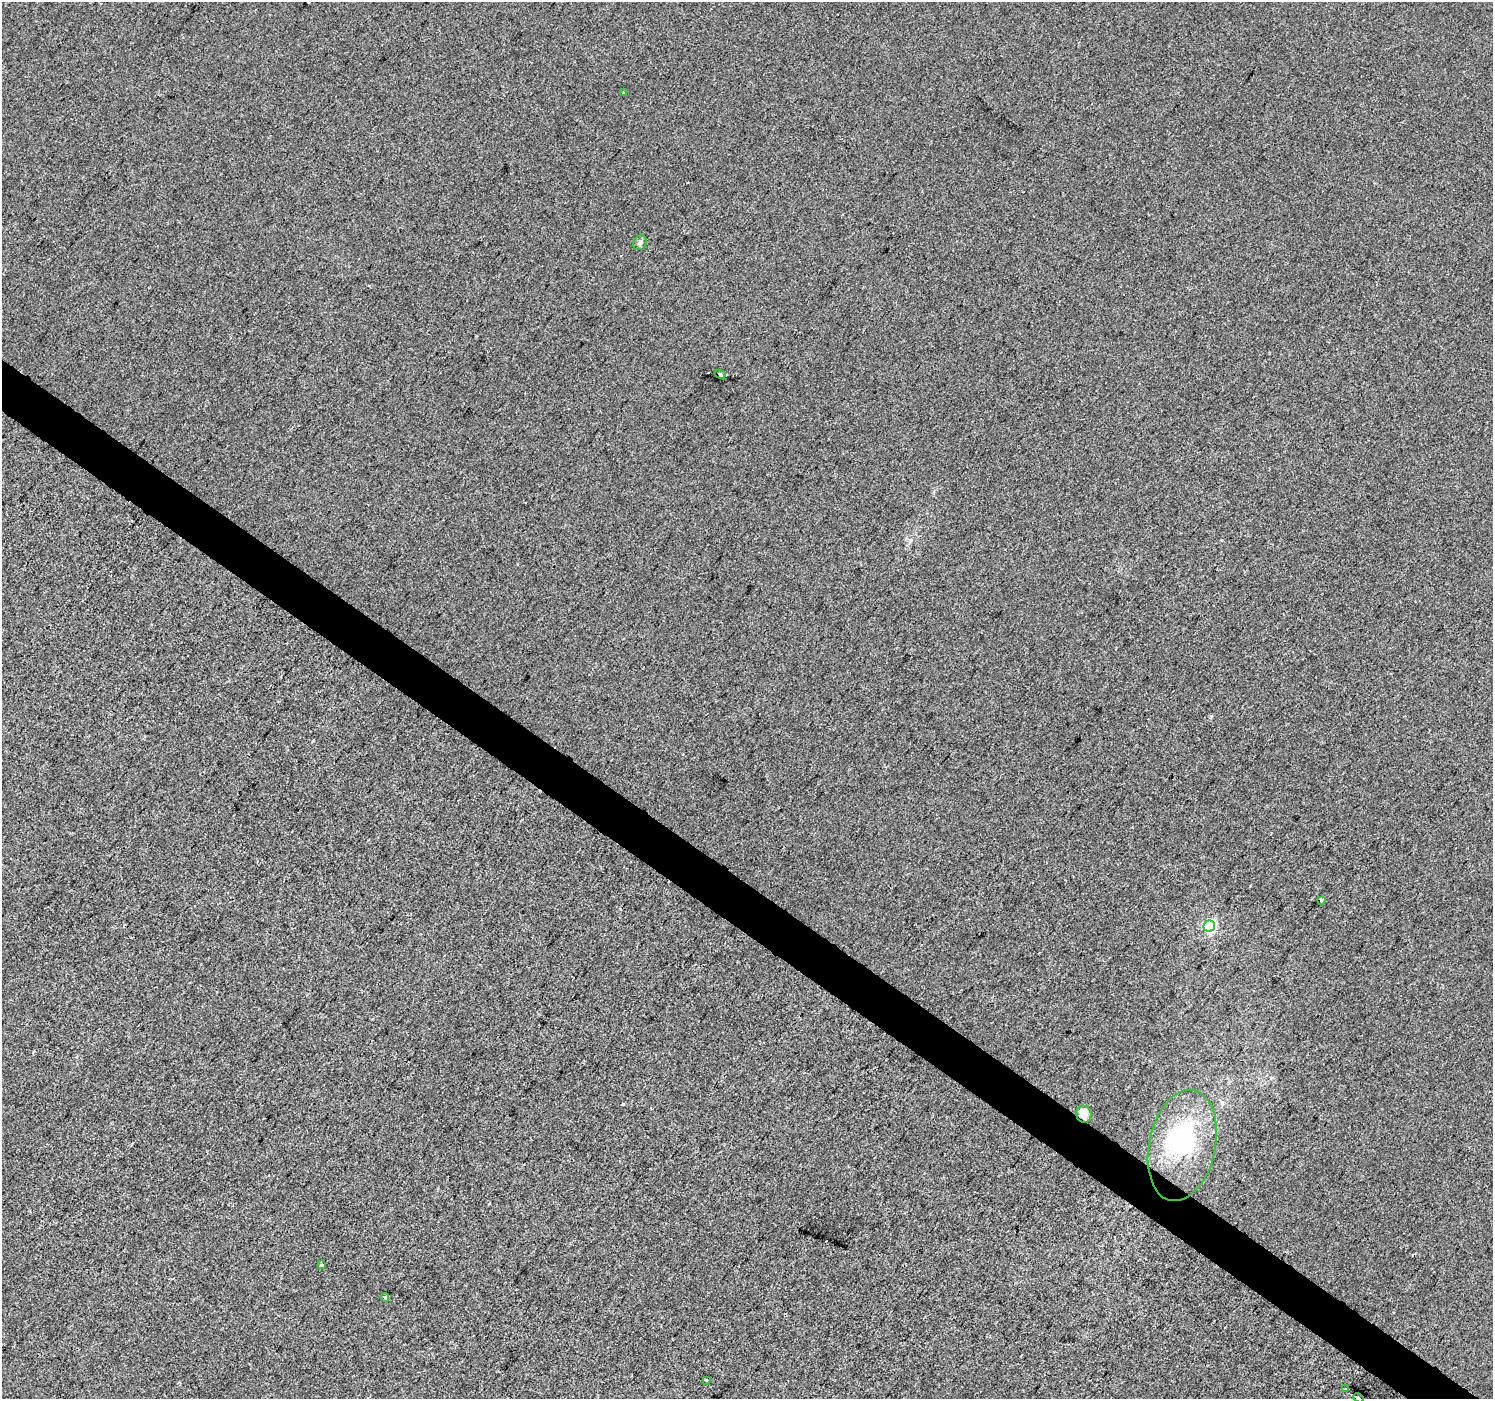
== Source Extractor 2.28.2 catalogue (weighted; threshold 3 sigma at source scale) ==
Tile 6 of 4 x 4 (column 2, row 2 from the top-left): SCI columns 1497-2987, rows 3038-4434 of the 5969 x 6009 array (HDU 1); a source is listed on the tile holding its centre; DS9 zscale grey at full resolution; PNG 1495 x 1401 px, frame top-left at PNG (2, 2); each listed source drawn as its Kron ellipse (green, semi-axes under 4 px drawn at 4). Shown black and unused: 4% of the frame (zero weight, under 2 of 3 exposures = <1% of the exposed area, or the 3 px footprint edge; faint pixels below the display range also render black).
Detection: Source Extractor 2.28.2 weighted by HDU 2 'WHT'; one run over the whole footprint, this tile lists its part. Background 4.93e-04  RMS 0.0057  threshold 0.0254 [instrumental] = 3 sigma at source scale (4.5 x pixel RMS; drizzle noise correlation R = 1.50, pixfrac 1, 0.0396/0.0396 arcsec/px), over >= 5 px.
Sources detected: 18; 1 inside a brighter object's white glare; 5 cosmic-ray / hot-pixel residue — neither listed nor drawn; the other 12 listed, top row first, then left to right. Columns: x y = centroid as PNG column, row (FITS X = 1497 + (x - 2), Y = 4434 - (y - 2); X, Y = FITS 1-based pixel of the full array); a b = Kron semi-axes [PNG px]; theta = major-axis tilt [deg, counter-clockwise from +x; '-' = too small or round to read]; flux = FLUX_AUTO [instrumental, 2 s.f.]
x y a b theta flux
624 93 3 3 - 0.65
640 243 8 6 57 1.5
720 374 5 4 - 6.6
1321 901 3 3 - 0.72
1209 926 6 5 - 67
1084 1114 9 7 -66 6.1
1182 1145 56 33 78 56
321 1265 3 3 - 1.3
385 1297 4 3 - 0.85
706 1380 3 3 - 2.7
1346 1389 3 2 - 0.78
1359 1398 5 3 - 7.4
Overlapping masked pixels (flux is a lower limit): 1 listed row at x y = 1084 1114
Isophote crosses this tile's border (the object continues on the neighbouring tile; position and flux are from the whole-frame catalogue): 1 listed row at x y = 1359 1398